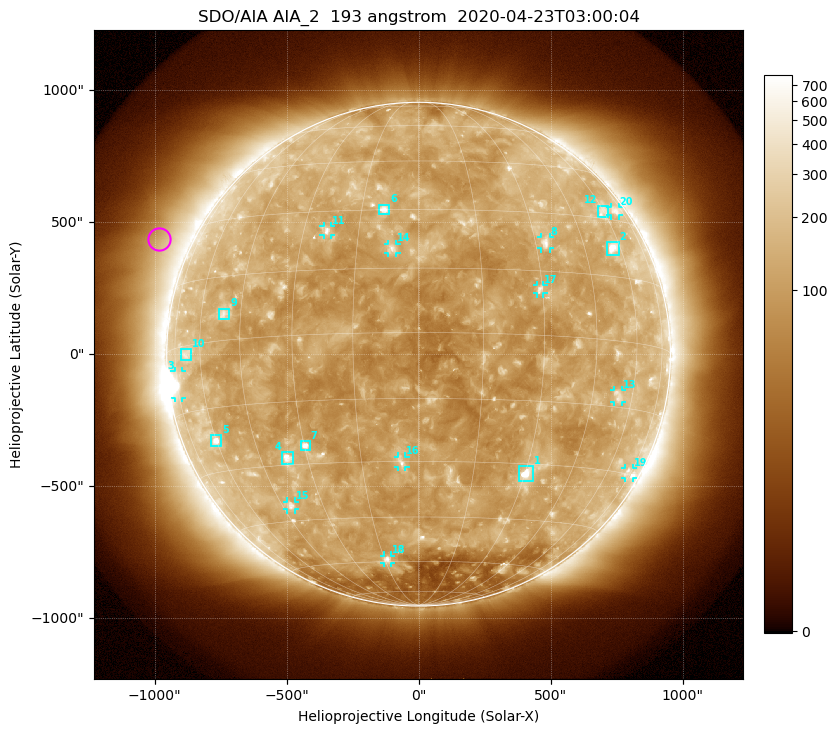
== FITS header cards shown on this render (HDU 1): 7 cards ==
TELESCOP= 'SDO/AIA'
INSTRUME= 'AIA_2'
WAVELNTH=                  193
WAVEUNIT= 'angstrom'
DATE-OBS= '2020-04-23T03:00:04.84'
CTYPE1  = 'HPLN-TAN'
CTYPE2  = 'HPLT-TAN'

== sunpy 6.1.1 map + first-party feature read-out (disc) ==
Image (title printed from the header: SDO/AIA AIA_2  193 angstrom  2020-04-23T03:00:04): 1024 x 1024 px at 2.4 arcsec/px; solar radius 954 arcsec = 398 px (full disc in frame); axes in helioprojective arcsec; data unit not stated in the header (colour bar unlabelled)
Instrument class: DISC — disc imager (sunpy class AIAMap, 193 A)
Bright regions (active regions / flare kernels): reference = the median radial profile (limb darkening/brightening removed); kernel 9 px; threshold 5 sigma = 160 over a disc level ~112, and >= 1.15x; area >= 12 px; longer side >= 10 px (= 24 arcsec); searched inside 0.97 R_sun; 31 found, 20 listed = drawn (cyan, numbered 1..; 11 of them under ~33 arcsec drawn as corner ticks so the feature stays visible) (cap 20 boxes per figure: the strongest are kept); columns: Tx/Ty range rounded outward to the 5 arcsec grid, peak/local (2 s.f.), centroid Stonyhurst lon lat
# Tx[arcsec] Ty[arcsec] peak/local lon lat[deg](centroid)
1 380..435 -480..-425 10 +30 -32
2 715..760 375..425 8.4 +56 +22
3 -925..-895 -165..-65 7 -74 -8
4 -515..-475 -415..-370 7.3 -36 -28
5 -785..-745 -350..-305 6.7 -60 -23
6 -150..-110 530..570 6.3 -9 +30
7 -450..-410 -365..-325 7.4 -30 -25
8 465..500 400..445 4.6 +33 +22
9 -755..-715 135..175 3.8 -51 +6
10 -900..-860 -25..20 2.6 -67 -2
11 -360..-330 450..485 4.7 -23 +25
12 680..720 520..565 2.6 +60 +32
13 740..770 -180..-135 3 +54 -12
14 -115..-85 385..420 4.8 -6 +20
15 -500..-465 -590..-560 4 -42 -41
16 -80..-50 -430..-385 4.4 -4 -30
17 445..475 230..265 4.5 +29 +11
18 -130..-105 -790..-760 3.9 -14 -59
19 780..810 -470..-430 2.9 +73 -29
20 725..760 525..560 2.8 +67 +33
Off-limb structures (1.02-1.3 R_sun): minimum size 162 px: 7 found; the strongest spans PA ~40..90 deg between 1.05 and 1.3 R_sun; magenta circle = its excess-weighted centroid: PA ~65 deg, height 1.13 R_sun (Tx ~-985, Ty ~440 arcsec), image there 2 x the reference